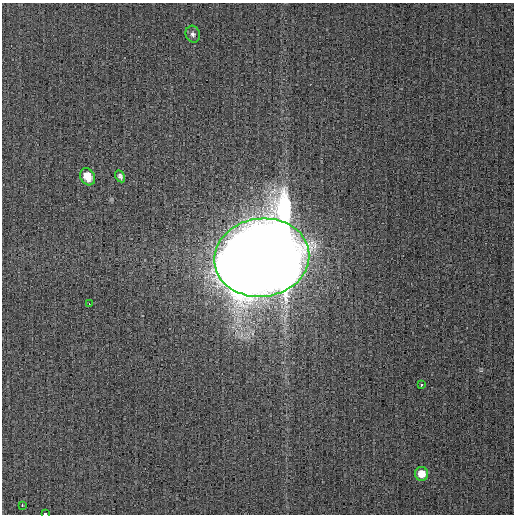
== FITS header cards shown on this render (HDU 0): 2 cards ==
NAXIS1  =                  512
NAXIS2  =                  512

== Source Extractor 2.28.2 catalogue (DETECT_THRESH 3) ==
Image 512 x 512 px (HDU 0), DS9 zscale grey, 1 PNG px = 1 image px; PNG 516 x 516 px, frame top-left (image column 1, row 512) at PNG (2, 3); each listed source drawn as its Kron ellipse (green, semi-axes under 4 px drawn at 4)
Background 0.00219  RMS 0.006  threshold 0.0179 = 3 sigma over >= 5 px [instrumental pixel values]
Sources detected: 9; all 9 listed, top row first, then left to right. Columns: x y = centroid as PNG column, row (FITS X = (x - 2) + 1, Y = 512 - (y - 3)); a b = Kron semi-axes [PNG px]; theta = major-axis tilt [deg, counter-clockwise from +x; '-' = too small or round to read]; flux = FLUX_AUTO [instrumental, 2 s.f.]
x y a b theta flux
193 34 8 7 - 1.3
120 176 6 4 -61 1.1
88 177 9 7 -62 6.6
262 258 48 39 7 6900
89 304 3 2 - 1.1
421 385 3 3 - 4.8
421 474 7 6 - 5.4
22 505 3 2 - 18
45 513 4 2 - 3.1
At the frame edge (FLAGS 8, measured only in part): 1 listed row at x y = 45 513